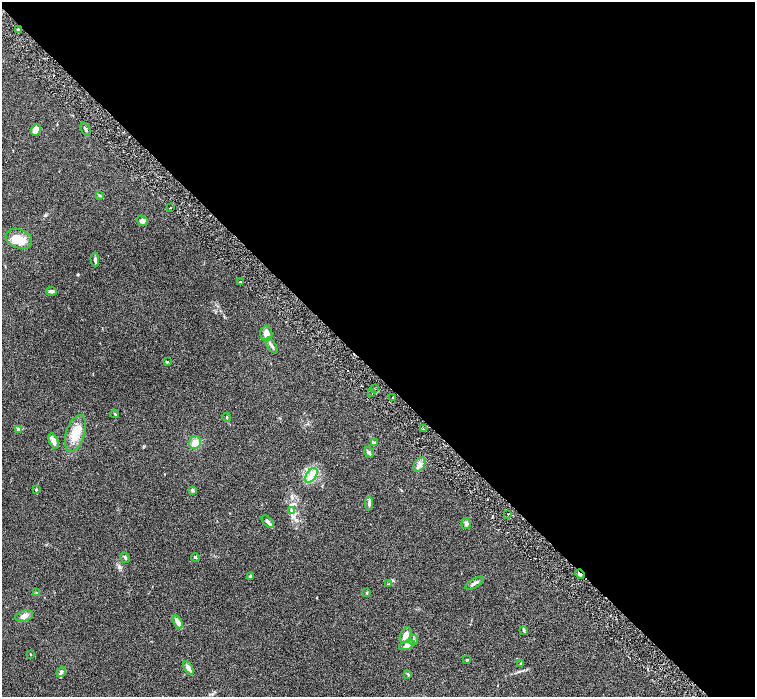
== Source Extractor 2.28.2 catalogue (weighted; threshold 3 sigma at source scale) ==
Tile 8 of 4 x 4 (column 4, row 2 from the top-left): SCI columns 4521-6026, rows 3085-4474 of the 6028 x 6026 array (HDU 1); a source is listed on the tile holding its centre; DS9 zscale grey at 2 x 2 block average (1 PNG px = mean of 2 x 2 image px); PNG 757 x 699 px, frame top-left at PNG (2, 2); each listed source drawn as its Kron ellipse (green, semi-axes under 4 px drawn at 4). Shown black and unused: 54% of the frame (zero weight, under 3 of 6 exposures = <1% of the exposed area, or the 3 px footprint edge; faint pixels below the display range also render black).
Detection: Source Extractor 2.28.2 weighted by HDU 2 'WHT'; one run over the whole footprint, this tile lists its part. Background 0.0444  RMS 0.0034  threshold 0.0139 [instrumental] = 3 sigma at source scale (4.09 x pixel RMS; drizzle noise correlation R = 1.36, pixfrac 0.8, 0.05/0.05 arcsec/px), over >= 5 px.
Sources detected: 61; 2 cosmic-ray / hot-pixel residue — neither listed nor drawn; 5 inside a brighter listed object's ellipse — not listed separately; the other 54 listed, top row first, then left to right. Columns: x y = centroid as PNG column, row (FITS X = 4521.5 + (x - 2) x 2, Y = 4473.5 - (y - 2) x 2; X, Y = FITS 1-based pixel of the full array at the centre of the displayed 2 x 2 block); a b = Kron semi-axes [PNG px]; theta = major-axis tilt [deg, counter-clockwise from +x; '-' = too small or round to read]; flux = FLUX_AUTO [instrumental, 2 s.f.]
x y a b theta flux
18 29 3 2 - 0.66
85 129 7 2 -65 1.2
36 130 6 4 69 8.5
99 195 3 2 - 1.1
170 208 2 2 - 0.6
142 221 6 4 -37 2
19 239 14 9 -21 13
95 259 7 3 -87 1.2
240 282 3 2 - 0.5
51 291 5 3 - 1.7
266 334 8 6 87 5.4
272 346 9 3 -59 1.8
167 362 4 3 - 0.57
374 389 2 2 - 0.5
372 392 2 2 - 0.29
393 397 2 2 - 0.5
115 414 4 2 - 0.6
227 417 4 3 - 0.86
19 429 4 4 - 1.5
423 429 2 2 - 0.44
75 433 19 9 72 11
54 441 8 4 -69 4.1
195 442 7 5 69 5.2
374 443 3 3 - 0.72
369 452 5 4 - 1.7
420 464 8 5 57 2.9
311 475 8 5 56 4.1
36 490 3 2 - 0.74
192 490 4 3 - 1.4
369 504 7 4 88 1.7
291 510 4 3 - 1.1
508 514 2 2 - 0.5
268 522 8 4 -48 2
466 524 5 4 - 2
195 557 4 3 - 1.1
125 558 6 3 -57 1
580 574 5 2 - 1.9
250 576 4 3 - 1.3
475 583 10 3 31 2.4
389 584 3 3 - 0.89
36 593 4 2 - 0.5
367 593 3 3 - 0.57
24 616 9 5 14 2.8
178 622 7 4 -61 3.7
524 630 4 3 - 0.82
406 635 8 5 63 3.7
414 640 5 3 - 1.3
407 645 8 4 20 2.7
30 654 2 2 - 0.38
467 660 4 3 - 0.63
521 663 4 2 - 0.68
188 668 7 4 -60 2.4
61 672 5 3 - 1.2
408 674 4 3 - 0.66
Overlapping masked pixels (flux is a lower limit): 1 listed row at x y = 580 574
Diffuse or blended objects may show on this block-average render without a row.